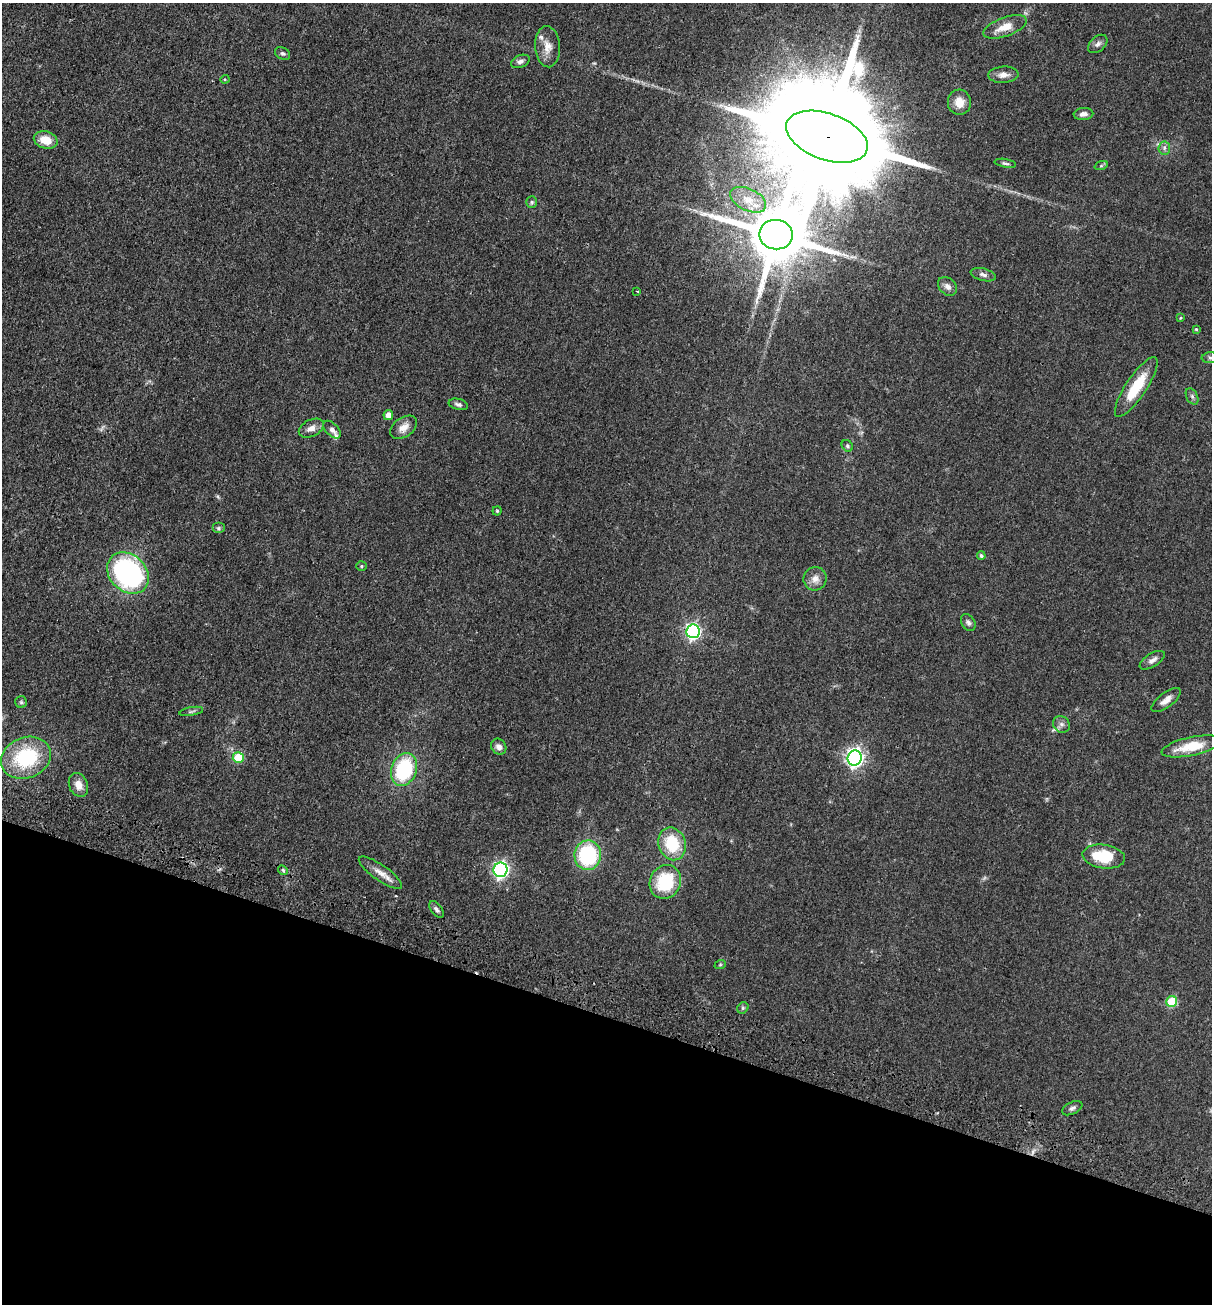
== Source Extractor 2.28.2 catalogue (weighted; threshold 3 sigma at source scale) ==
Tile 15 of 4 x 4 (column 3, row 4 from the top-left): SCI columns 2624-3833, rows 72-1373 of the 5369 x 5354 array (HDU 1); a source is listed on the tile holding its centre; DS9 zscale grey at full resolution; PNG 1214 x 1306 px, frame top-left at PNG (2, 3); each listed source drawn as its Kron ellipse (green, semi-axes under 4 px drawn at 4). Shown black and unused: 22% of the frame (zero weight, under 3 of 4 exposures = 6% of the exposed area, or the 3 px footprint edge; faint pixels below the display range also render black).
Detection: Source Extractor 2.28.2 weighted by HDU 2 'WHT'; one run over the whole footprint, this tile lists its part. Background 0.0449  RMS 0.005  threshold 0.0225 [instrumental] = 3 sigma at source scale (4.5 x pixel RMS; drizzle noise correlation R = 1.50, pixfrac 1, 0.05/0.05 arcsec/px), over >= 5 px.
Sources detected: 66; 1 too faint to see at this stretch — neither listed nor drawn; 2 inside a brighter listed object's ellipse — not listed separately; the other 63 listed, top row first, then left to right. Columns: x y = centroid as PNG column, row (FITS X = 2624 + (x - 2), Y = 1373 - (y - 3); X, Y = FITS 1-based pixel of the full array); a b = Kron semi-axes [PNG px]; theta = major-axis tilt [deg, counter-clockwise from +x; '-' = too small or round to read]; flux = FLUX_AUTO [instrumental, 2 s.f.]
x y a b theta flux
1005 27 23 9 20 7.2
1098 44 11 7 42 2
547 47 20 12 -86 5.7
283 53 8 6 -29 1.1
520 61 10 6 22 1.7
1003 75 15 8 4 3.4
225 79 4 4 - 0.49
959 102 13 11 -85 6.1
1083 114 10 6 5 2.4
827 137 42 23 -20 27000
46 140 12 8 -16 7.4
1164 148 6 6 - 1.4
1005 163 11 4 -10 1
1101 166 7 4 19 0.8
748 200 19 11 -25 6.6
532 202 6 5 - 0.85
776 235 17 14 -8 4200
983 275 13 6 -14 1.9
947 286 11 8 -45 2.4
637 291 3 2 - 0.46
1181 318 4 3 - 0.5
1196 329 4 4 - 0.58
1210 358 8 5 5 1.1
1136 387 35 10 56 17
1192 396 9 5 -63 1.2
458 404 10 5 -14 1.5
388 415 5 4 - 3.1
404 427 15 9 34 4.4
311 428 13 8 26 3.1
332 430 11 6 -46 1.9
847 446 6 5 - 0.9
497 511 4 4 - 0.62
218 528 6 5 - 0.85
981 556 4 4 - 0.93
361 566 5 4 - 0.62
128 573 23 18 -44 90
815 579 12 11 - 3.7
968 622 9 6 -58 1.5
693 631 7 6 - 120
1152 660 14 6 31 2.6
1166 700 17 7 37 3.6
21 702 6 6 - 0.82
191 711 12 3 10 1
1061 724 9 8 - 1.9
1192 746 30 9 12 13
499 747 8 7 - 2.5
26 758 25 20 22 37
238 758 5 5 - 16
855 758 7 7 - 180
404 769 17 12 70 37
78 785 12 9 -68 4.8
672 844 17 13 -71 20
588 855 15 13 87 41
1104 857 21 12 -8 19
283 870 5 4 - 0.76
500 870 7 7 - 140
380 873 26 8 -35 5
665 882 17 15 63 25
436 909 9 5 -53 1.4
720 965 6 3 19 0.58
1172 1001 5 5 - 25
743 1008 6 5 - 0.83
1072 1108 11 6 26 1.5
Overlapping masked pixels (flux is a lower limit): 2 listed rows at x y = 827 137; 380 873
Isophote crosses this tile's border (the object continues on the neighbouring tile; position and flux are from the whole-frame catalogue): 1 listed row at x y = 1210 358